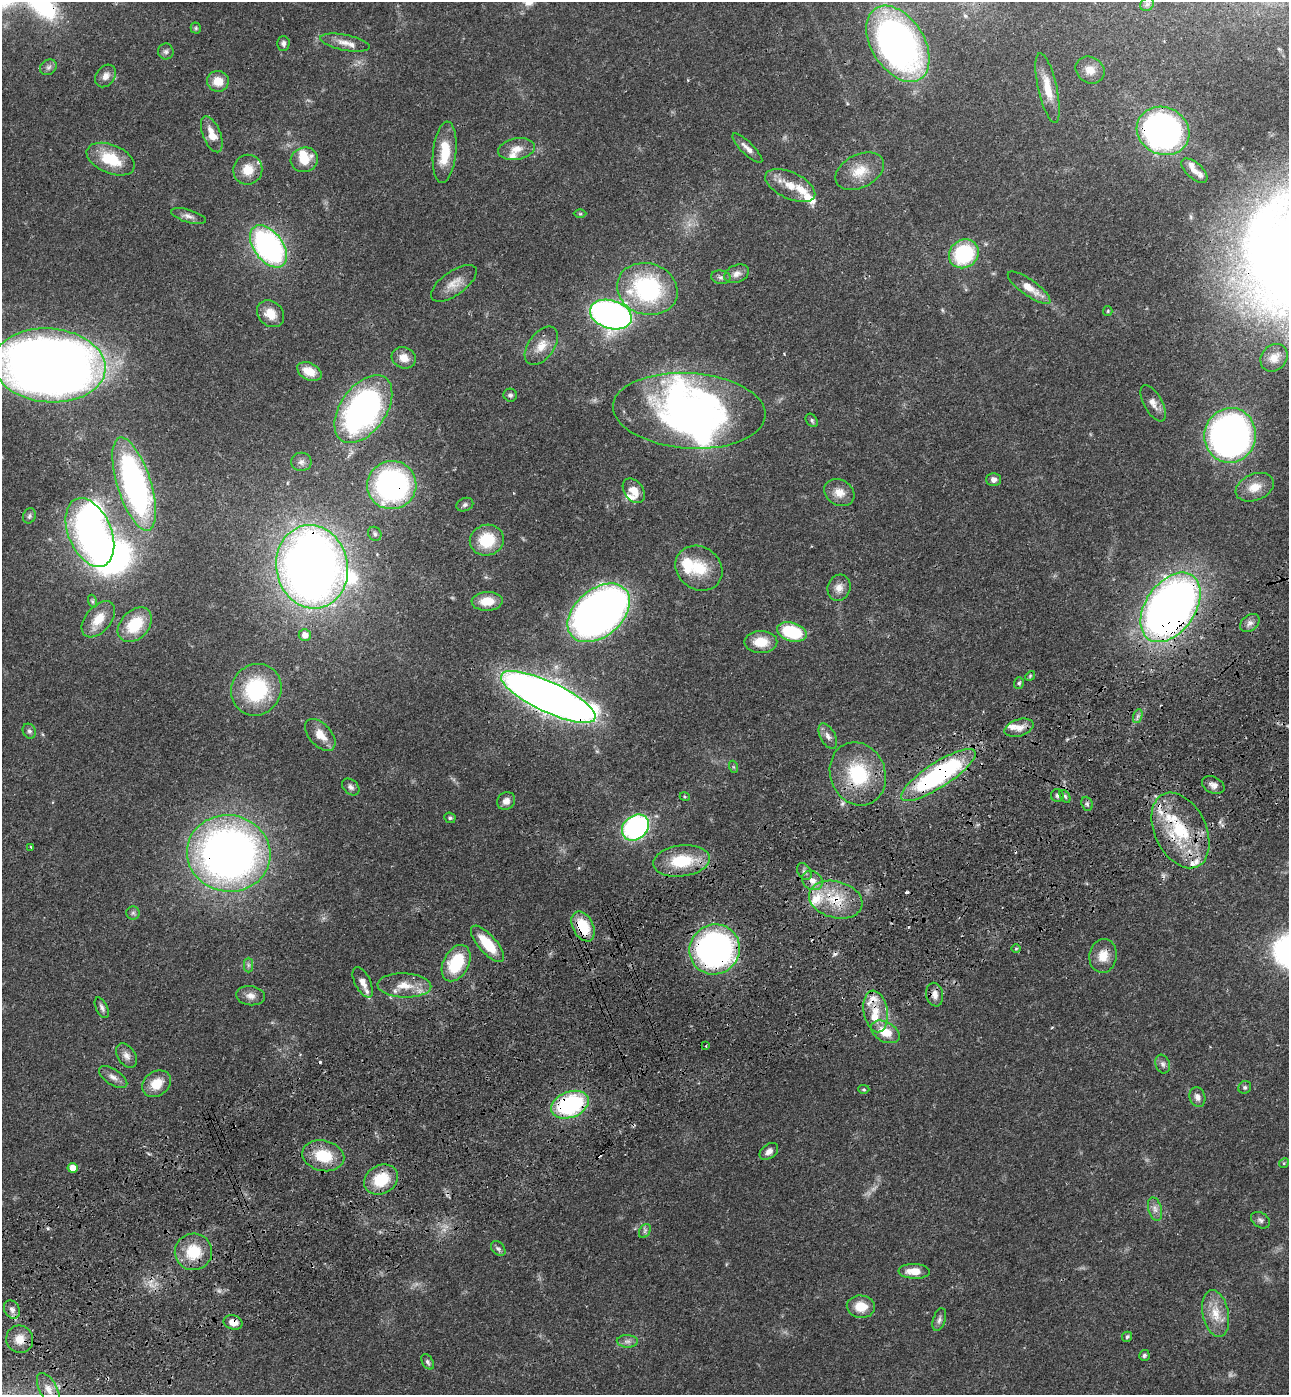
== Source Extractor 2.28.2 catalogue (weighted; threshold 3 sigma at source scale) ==
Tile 7 of 4 x 4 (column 3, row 2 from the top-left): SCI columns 2917-4203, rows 2898-4290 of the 5705 x 5793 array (HDU 1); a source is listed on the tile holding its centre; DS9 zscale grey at full resolution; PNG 1291 x 1397 px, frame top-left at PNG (2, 2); each listed source drawn as its Kron ellipse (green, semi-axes under 4 px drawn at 4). Shown black and unused: <1% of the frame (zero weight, under 3 of 4 exposures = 6% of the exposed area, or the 3 px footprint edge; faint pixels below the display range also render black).
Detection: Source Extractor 2.28.2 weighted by HDU 2 'WHT'; one run over the whole footprint, this tile lists its part. Background 0.067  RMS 0.0035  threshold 0.0156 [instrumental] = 3 sigma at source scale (4.5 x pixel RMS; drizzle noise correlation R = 1.50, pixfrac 1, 0.05/0.05 arcsec/px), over >= 5 px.
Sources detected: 177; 2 too faint to see at this stretch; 6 inside a brighter object's white glare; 6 cosmic-ray / hot-pixel residue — neither listed nor drawn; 19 inside a brighter listed object's ellipse — not listed separately; the other 144 listed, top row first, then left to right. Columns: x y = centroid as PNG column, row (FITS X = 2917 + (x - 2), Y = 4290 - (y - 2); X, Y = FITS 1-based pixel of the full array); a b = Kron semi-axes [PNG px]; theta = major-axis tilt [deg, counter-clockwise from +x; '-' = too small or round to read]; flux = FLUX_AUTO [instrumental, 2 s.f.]
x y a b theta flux
1147 4 7 6 - 0.96
196 28 5 5 - 0.51
283 43 7 6 - 1
345 43 25 8 -11 3.7
898 44 42 26 -57 150
166 52 8 8 - 1.1
48 67 9 7 34 1.2
1090 70 15 13 -32 3.5
106 76 12 9 53 2.2
218 81 11 10 - 5.3
1048 88 35 9 -77 7.1
1163 131 27 23 -24 150
212 134 19 9 -68 5.4
747 148 20 6 -44 2.4
516 149 18 10 10 3.9
445 152 31 11 84 9.9
111 159 25 14 -23 13
304 160 14 12 16 5.5
248 170 15 14 - 6.2
860 171 26 16 27 7.8
1194 171 16 8 -41 2.2
790 185 27 13 -25 7.3
580 214 6 4 0 0.47
188 216 18 6 -17 1.9
268 246 24 14 -53 84
964 254 15 13 39 29
737 274 13 8 22 2.3
721 277 10 6 -10 1.2
454 283 27 12 35 4.7
1029 288 25 8 -35 5.3
647 289 31 25 -17 44
1108 311 5 4 - 0.39
271 314 15 12 -44 5.2
611 315 21 14 -17 180
541 346 22 13 53 4.9
404 358 12 10 -24 3.6
1274 358 15 12 48 3.7
49 365 56 37 -5 530
309 372 13 8 -26 5.9
510 395 7 6 - 0.82
1153 403 20 9 -61 2.8
363 409 38 23 55 120
689 411 76 37 -4 110
812 420 7 5 -52 0.79
1230 435 27 25 81 160
301 462 10 9 - 1.7
994 480 7 6 - 1.7
134 484 48 16 -72 97
392 485 24 24 - 80
1255 487 20 13 23 5.7
634 491 13 9 -53 4.6
839 493 16 12 -30 4.2
465 505 9 6 23 0.92
29 516 8 6 67 0.83
90 532 36 21 -67 100
375 534 7 6 - 0.88
487 540 17 15 19 13
312 567 42 35 -79 360
699 568 25 21 -36 12
839 588 13 11 73 3
92 601 6 4 -72 0.59
487 601 15 9 2 5.7
1170 607 39 25 55 290
599 613 36 23 40 250
98 619 21 12 50 6.3
1250 623 11 8 39 1.7
135 625 20 14 46 13
792 632 15 9 -17 20
305 635 6 6 - 3.1
761 642 16 11 0 7.2
1030 676 5 4 - 0.46
1019 683 6 4 71 0.65
256 690 26 24 55 28
548 697 52 15 -25 440
1138 716 7 4 70 0.88
1019 728 15 8 18 3
29 731 8 6 -62 0.9
320 735 19 11 -48 4.7
828 736 14 7 -62 1.9
734 767 6 4 -70 0.47
858 774 32 27 -69 24
938 775 44 12 33 65
1213 785 12 8 -27 1.9
351 787 10 7 -41 1.3
1057 796 6 6 - 0.81
1065 796 7 4 -54 0.68
685 797 5 3 - 0.37
506 801 9 8 - 1.9
1087 804 7 5 -69 0.81
450 818 6 5 - 0.67
635 827 14 11 40 72
1180 830 40 25 -64 25
31 847 3 2 - 0.53
229 853 42 38 -10 230
681 861 28 15 7 16
804 872 9 6 -59 1
812 880 11 9 -35 2.7
836 900 27 18 -14 13
133 913 6 6 - 0.9
583 926 16 10 -63 12
487 944 23 9 -48 12
715 949 25 24 - 120
1016 949 5 3 - 0.35
1103 956 17 13 82 5.4
456 963 19 12 62 18
248 965 7 4 -90 0.81
363 982 17 7 -64 2.7
404 985 27 12 -2 6.7
935 995 12 8 -79 2.3
250 996 14 9 -7 2.5
102 1008 11 5 -63 1.2
876 1011 21 12 -80 7.5
885 1032 15 9 -29 7.4
706 1046 3 2 - 0.35
126 1056 13 8 -57 2.1
1163 1064 9 7 -70 1.2
113 1077 16 7 -34 2.2
156 1084 15 12 38 6.4
1245 1087 6 6 - 0.69
864 1089 5 4 - 0.5
1197 1097 10 7 -73 1.9
570 1105 19 13 21 44
769 1151 10 7 39 1.8
323 1156 21 15 -12 11
1284 1163 5 4 - 0.42
73 1168 5 5 - 4.2
381 1179 18 14 28 12
1155 1209 12 6 -75 1.9
1260 1220 10 7 -32 1.2
645 1231 7 5 59 0.8
498 1249 8 6 -47 0.95
193 1252 18 18 - 12
914 1271 15 7 -2 4.6
861 1307 14 11 -5 6.4
12 1309 9 7 -62 1.9
1216 1314 24 13 -79 6.9
939 1320 12 6 72 1.2
233 1322 9 7 -13 3.3
1127 1337 5 5 - 0.8
20 1339 14 13 - 4.8
627 1341 10 6 -2 1.5
1144 1355 5 5 - 0.7
428 1362 8 5 -58 0.91
48 1389 18 9 -62 3.4
Overlapping masked pixels (flux is a lower limit): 17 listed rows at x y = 1163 131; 392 485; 312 567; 1170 607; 548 697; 858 774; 938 775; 1180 830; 229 853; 836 900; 583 926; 715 949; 876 1011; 570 1105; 193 1252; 233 1322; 20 1339
Isophote crosses this tile's border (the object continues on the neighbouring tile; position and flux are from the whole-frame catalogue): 1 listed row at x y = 49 365